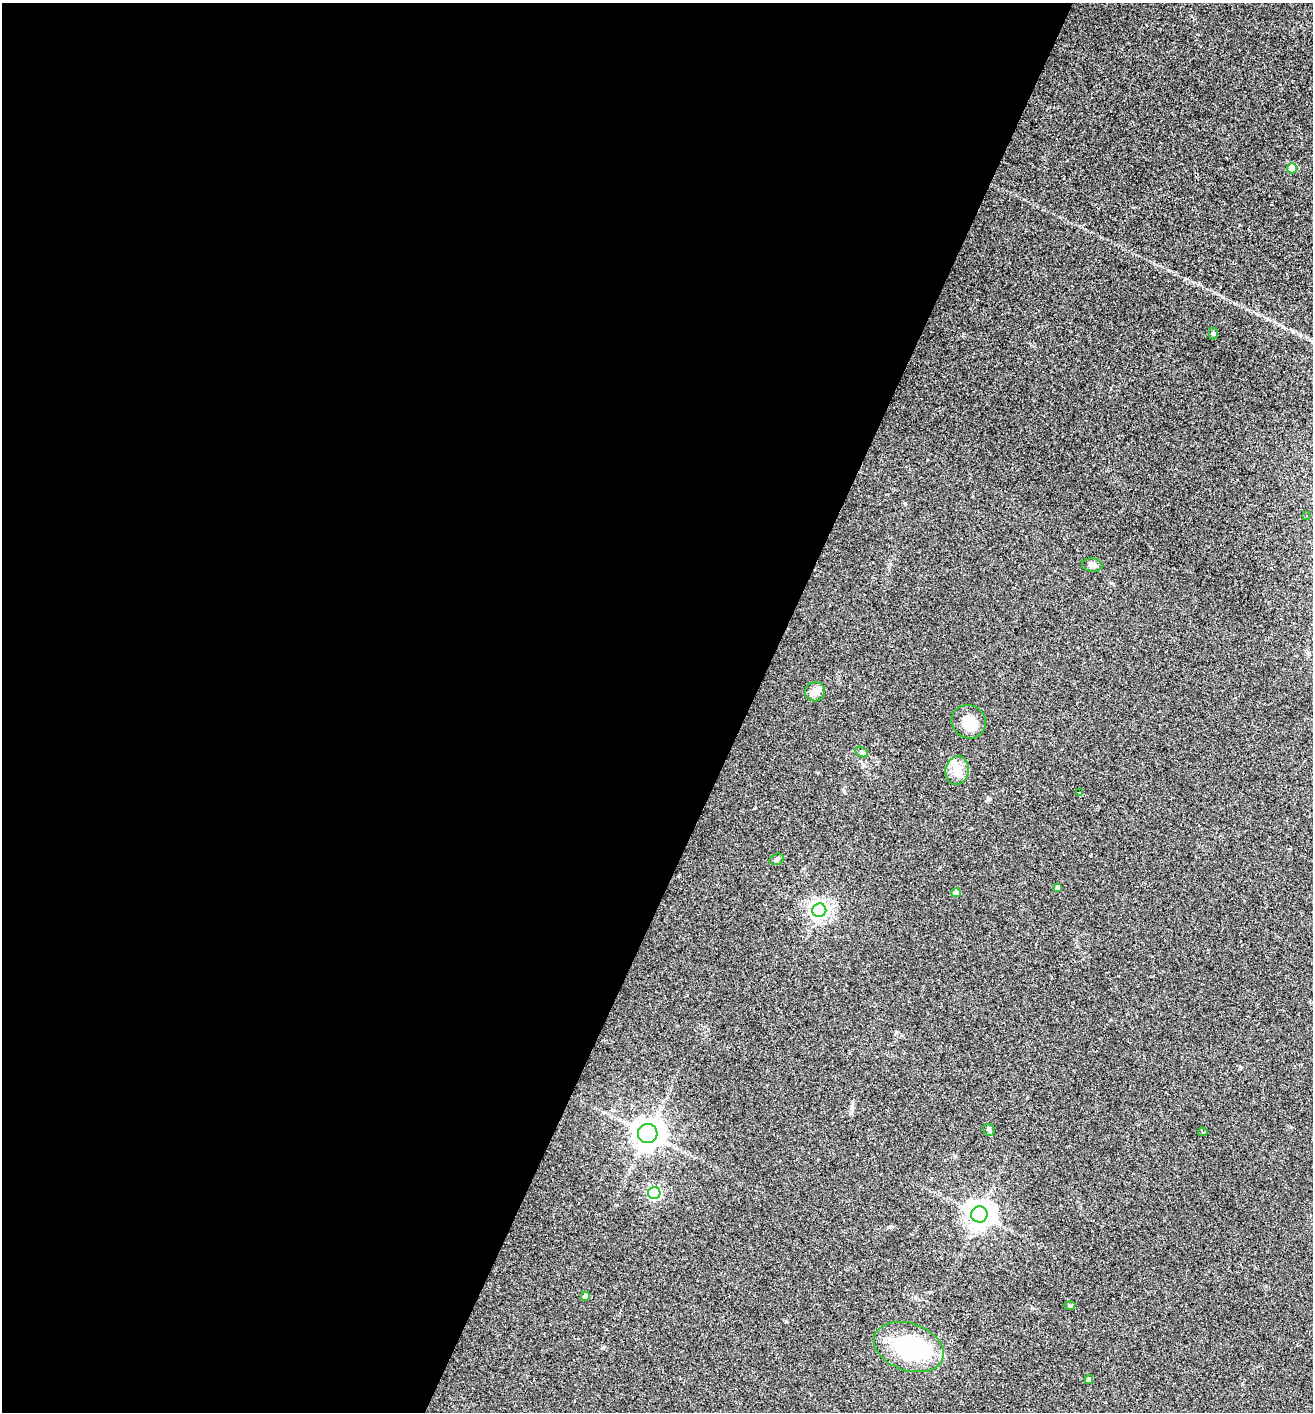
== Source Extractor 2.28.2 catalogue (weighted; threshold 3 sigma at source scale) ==
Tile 5 of 4 x 4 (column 1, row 2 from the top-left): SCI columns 138-1448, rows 2823-4232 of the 5654 x 5643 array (HDU 1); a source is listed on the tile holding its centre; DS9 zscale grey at full resolution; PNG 1315 x 1414 px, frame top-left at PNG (2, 3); each listed source drawn as its Kron ellipse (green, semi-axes under 4 px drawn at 4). Shown black and unused: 57% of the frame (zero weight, under 2 of 3 exposures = <1% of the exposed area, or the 3 px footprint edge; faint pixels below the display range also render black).
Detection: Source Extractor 2.28.2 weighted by HDU 2 'WHT'; one run over the whole footprint, this tile lists its part. Background 0.0502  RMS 0.0065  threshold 0.0292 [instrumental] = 3 sigma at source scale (4.5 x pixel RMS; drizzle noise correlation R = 1.50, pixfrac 1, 0.05/0.05 arcsec/px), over >= 5 px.
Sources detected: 27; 1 inside a brighter object's white glare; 4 cosmic-ray / hot-pixel residue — neither listed nor drawn; the other 22 listed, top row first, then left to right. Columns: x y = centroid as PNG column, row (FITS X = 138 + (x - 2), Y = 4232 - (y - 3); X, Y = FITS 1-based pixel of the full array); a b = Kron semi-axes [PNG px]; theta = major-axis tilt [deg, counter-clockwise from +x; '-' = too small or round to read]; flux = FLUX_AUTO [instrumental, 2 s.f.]
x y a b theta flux
1292 168 5 5 - 13
1213 334 6 4 -90 0.94
1306 516 3 3 - 0.71
1092 565 10 7 -7 2.2
815 692 10 9 - 4.9
969 722 17 16 - 11
861 752 7 4 -27 1.2
957 770 14 11 81 7.3
1080 793 3 3 - 1.6
777 859 7 5 16 1.3
1057 888 4 4 - 2.2
956 893 4 4 - 5.5
819 910 7 6 - 320
989 1130 6 5 - 1.1
1203 1132 4 3 - 1.8
648 1134 10 9 - 820
654 1193 6 6 - 88
979 1214 8 8 - 690
585 1296 4 4 - 4.3
1070 1306 5 3 - 0.77
909 1347 36 23 -19 55
1089 1380 4 3 - 4.8
Unlisted compact peaks at least as high as the median listed source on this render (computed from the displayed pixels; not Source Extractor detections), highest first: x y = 905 504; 786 1322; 602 1348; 988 799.